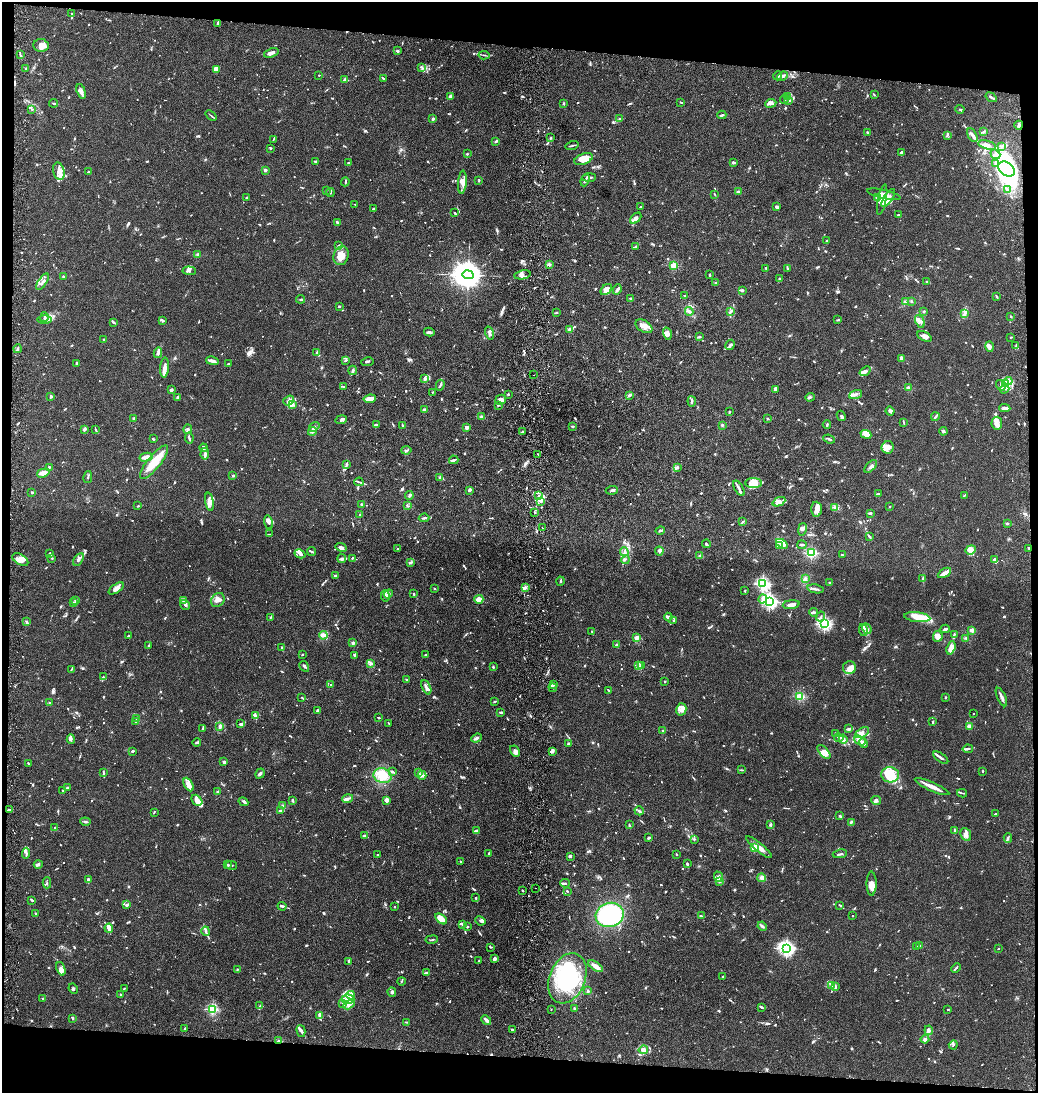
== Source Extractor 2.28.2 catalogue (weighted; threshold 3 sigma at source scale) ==
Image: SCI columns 158-4298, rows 9-4370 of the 4500 x 4376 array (HDU 1 of 3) = the unmasked area's bounding box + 8 px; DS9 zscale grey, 4 x 4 block average (1 PNG px = mean of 4 x 4 image px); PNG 1040 x 1095 px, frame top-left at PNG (2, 2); each listed source drawn as its Kron ellipse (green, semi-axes under 4 px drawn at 4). Shown black and unused: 9% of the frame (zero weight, under 5 of 10 exposures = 3% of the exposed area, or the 3 px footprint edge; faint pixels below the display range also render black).
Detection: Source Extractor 2.28.2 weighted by HDU 2 'WHT'. Background 0.0206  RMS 0.0018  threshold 0.00729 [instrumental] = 3 sigma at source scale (4.09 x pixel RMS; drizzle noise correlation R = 1.36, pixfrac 0.8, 0.05/0.05 arcsec/px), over >= 5 px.
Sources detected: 1594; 5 too faint to see at this stretch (4 x 4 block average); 6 inside a brighter object's white glare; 22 cosmic-ray / hot-pixel residue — neither listed nor drawn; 97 coinciding with a brighter row at this scale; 180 inside a brighter listed object's ellipse — not listed separately; of the other 1284, all 500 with FLUX_AUTO >= 0.853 (the completeness limit of this list) listed and drawn (784 fainter detections not listed), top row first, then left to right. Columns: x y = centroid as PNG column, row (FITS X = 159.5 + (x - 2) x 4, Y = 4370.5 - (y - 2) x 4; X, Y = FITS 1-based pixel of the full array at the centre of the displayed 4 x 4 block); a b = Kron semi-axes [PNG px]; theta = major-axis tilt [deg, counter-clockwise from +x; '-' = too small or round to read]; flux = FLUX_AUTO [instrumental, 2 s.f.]
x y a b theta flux
72 14 3 2 - 1.4
218 23 4 2 - 1.2
41 45 8 6 -7 6.9
397 51 2 2 - 8.4
271 53 7 3 19 5.4
20 55 3 2 - 1
484 55 5 2 - 1.3
421 67 4 2 - 1.2
26 68 2 2 - 1
216 69 4 3 - 8.5
319 75 2 2 - 0.97
778 76 4 2 - 2.8
783 76 5 3 - 2.4
383 78 4 2 - 1.4
345 79 3 2 - 3.2
81 91 7 4 -74 4.1
874 95 3 2 - 0.89
450 96 4 2 - 2.5
787 96 3 2 - 1.4
991 97 6 2 -35 1.8
784 99 5 2 - 1.1
788 100 4 3 - 1.8
681 102 3 2 - 1.1
54 103 4 2 - 1.4
564 103 3 2 - 1
771 103 5 3 - 2.7
32 109 3 2 - 1.5
960 109 4 2 - 0.99
722 115 4 2 - 1.6
211 116 6 2 -38 1.1
433 119 3 2 - 1.3
619 119 3 2 - 1.2
1019 125 4 2 - 2.5
867 132 2 2 - 2
983 132 2 2 - 0.85
947 135 3 2 - 0.9
972 135 7 3 -61 3.5
551 138 3 2 - 0.86
273 140 4 2 - 0.95
495 142 3 2 - 1.5
572 145 7 2 15 1.6
987 145 9 3 -15 4.2
1002 146 4 2 - 1.1
271 148 3 2 - 0.98
901 152 4 3 - 1.8
467 154 2 2 - 1.4
995 154 5 3 - 2.9
583 159 9 5 21 19
315 161 4 2 - 1.1
348 163 3 2 - 1.2
733 163 3 2 - 2.6
996 164 3 2 - 1.2
1006 169 9 6 -39 67
265 170 2 2 - 11
59 171 9 5 -76 6.6
88 171 2 2 - 1.4
589 177 7 2 3 2.6
585 180 6 2 66 3.9
479 181 3 2 - 0.92
345 182 4 2 - 1.3
462 182 12 4 85 5.4
326 190 2 2 - 1.2
1008 190 4 2 - 1.6
330 192 4 2 - 1
738 192 2 2 - 11
715 194 2 2 - 1
884 194 17 4 -13 7
878 197 3 3 - 1.9
247 198 3 2 - 1.5
888 198 10 4 57 8.5
882 200 15 3 78 6.7
355 204 2 2 - 1
640 207 2 2 - 0.92
777 207 2 2 - 4.9
374 209 3 2 - 1.7
455 213 3 2 - 1.7
898 215 3 2 - 1.4
636 218 7 4 43 6.3
337 222 2 2 - 2.3
827 241 2 2 - 0.97
339 245 4 2 - 1.1
636 246 3 2 - 1.3
198 255 2 2 - 15
341 256 10 7 73 11
549 264 3 2 - 1.5
673 266 2 2 - 59
766 268 2 2 - 0.95
787 269 3 2 - 1.1
189 271 7 4 -4 3.2
468 275 5 4 - 2500
522 275 8 4 11 4.3
710 275 3 2 - 1.4
63 277 2 2 - 7.1
779 278 2 2 - 0.96
927 281 3 2 - 0.98
43 282 9 2 56 2.6
716 283 2 2 - 6.8
606 289 6 4 46 8.8
617 289 5 3 - 2
742 290 4 2 - 2.1
684 296 4 2 - 0.9
996 296 3 2 - 0.88
630 298 2 2 - 1.6
301 299 4 2 - 1.9
911 301 2 2 - 1.1
906 302 3 3 - 1.7
339 306 2 2 - 1.8
689 311 4 3 - 2.2
924 311 3 2 - 0.89
556 312 2 2 - 1.1
730 312 3 3 - 1.5
965 313 4 3 - 2.9
1011 316 2 2 - 1.1
44 317 5 2 - 2.1
45 320 7 2 0 2.3
163 320 4 2 - 1.1
838 320 3 2 - 1.3
920 321 7 4 -64 3.9
113 322 4 2 - 2.1
644 326 9 5 -30 8.4
570 329 4 2 - 5.8
429 332 5 3 - 2
489 333 6 3 -74 2.2
667 334 6 4 -74 3.9
924 336 7 4 -28 4.6
699 337 3 2 - 1.2
1011 337 3 2 - 0.89
104 339 2 2 - 1.1
730 345 5 2 - 1.6
989 346 5 2 - 2.8
1016 346 3 2 - 1
18 349 4 2 - 1.2
317 352 4 3 - 1.6
158 353 5 3 - 2.2
901 359 4 2 - 3.7
346 360 3 2 - 1.2
212 361 6 2 -13 6.1
367 362 6 2 9 1.2
76 363 3 2 - 1.4
228 364 3 2 - 1.3
164 367 10 4 86 6.2
353 370 4 2 - 1.3
865 371 6 3 38 3.9
533 375 2 2 - 13
424 379 3 2 - 1
1008 381 4 3 - 2.3
1006 384 4 3 - 3.6
440 385 5 2 - 1.5
1001 385 5 2 - 1.6
343 387 2 2 - 0.9
908 388 2 2 - 17
776 389 4 3 - 3.5
1005 389 5 3 - 2.6
171 390 3 3 - 2.1
433 392 3 2 - 1
508 394 2 2 - 1.6
856 394 7 3 21 2.9
629 395 3 2 - 2.3
51 396 2 2 - 3.4
177 397 3 2 - 1.2
810 397 4 2 - 1.3
370 399 6 3 7 10
501 400 5 4 - 5
289 401 6 4 37 3.8
692 401 5 2 - 2.1
293 404 3 3 - 1.6
499 405 2 2 - 0.86
1005 408 6 4 -7 3.1
424 410 3 2 - 1.2
890 411 4 3 - 3.1
729 412 2 2 - 1.1
841 416 5 3 - 1.6
481 417 3 2 - 1.3
935 417 4 2 - 3.1
134 418 3 2 - 2.4
767 419 2 2 - 0.93
341 420 6 3 9 2.7
903 422 4 2 - 0.94
997 423 6 5 - 5.4
376 424 3 2 - 1.3
722 425 3 2 - 1.1
827 425 4 2 - 1.3
402 426 3 2 - 1.3
573 426 3 2 - 0.89
314 427 5 2 - 1.8
467 428 4 3 - 2.3
84 429 3 2 - 2.2
188 429 4 2 - 2.4
96 430 4 2 - 0.97
312 431 4 4 - 2.6
943 431 4 2 - 2.5
523 432 4 2 - 1.6
866 434 5 4 - 6.3
189 438 5 2 - 1.7
153 439 2 2 - 1.9
829 439 6 2 -21 1.8
888 447 6 6 - 5.8
204 448 4 2 - 1.5
406 450 5 2 - 1.4
205 454 6 2 87 2.3
538 454 2 2 - 0.91
146 457 6 2 12 7.8
454 460 5 2 - 1.8
154 462 21 6 51 24
347 465 3 2 - 0.88
871 466 8 3 49 3.1
49 467 2 2 - 1.4
677 467 4 2 - 1.2
43 473 6 3 17 5.7
233 475 3 2 - 1.2
88 477 6 2 78 1.3
440 478 3 3 - 1.8
359 482 4 2 - 1.3
753 483 8 5 -1 6.3
739 488 8 2 -58 3.2
470 490 4 2 - 2.6
612 490 6 2 6 2.2
32 492 3 2 - 1.4
879 494 4 2 - 0.96
409 495 4 2 - 1.4
964 495 4 2 - 1
538 496 3 2 - 1.3
541 501 3 2 - 1.7
209 502 9 4 -80 6.1
779 502 7 4 24 3.7
362 504 2 2 - 7.7
138 506 2 2 - 1
407 506 3 2 - 0.95
890 506 2 2 - 1.6
835 507 2 2 - 1.6
817 509 7 5 -87 5.7
535 513 2 2 - 0.92
870 513 3 2 - 1.3
360 515 2 2 - 1.2
424 518 5 2 - 2.3
269 522 7 3 -76 2.5
742 522 4 2 - 1
1007 523 3 2 - 1.9
542 528 2 2 - 7.4
802 529 6 3 79 2.2
660 530 4 2 - 1.2
269 534 3 2 - 0.91
870 537 4 2 - 1.1
706 544 4 2 - 1.9
782 544 6 3 -33 4.1
802 545 4 2 - 1.7
780 546 3 2 - 1
341 547 5 3 - 3.4
1029 548 2 2 - 1.1
398 549 3 2 - 0.96
971 550 5 4 - 3.7
312 551 4 2 - 2.4
659 551 4 2 - 1.6
624 552 4 2 - 1.3
50 553 3 2 - 1.4
811 553 2 2 - 100
300 554 5 4 - 3.5
842 555 3 2 - 1.1
700 556 4 3 - 2
52 558 2 2 - 0.92
342 558 5 3 - 1.7
352 558 3 2 - 1.1
20 559 9 5 -33 6.9
78 559 7 3 60 3.7
994 559 4 3 - 2.6
625 560 4 2 - 1.1
411 563 3 2 - 1.5
944 573 7 3 30 7.5
335 576 2 2 - 3.4
805 578 3 2 - 2.6
923 579 4 2 - 1.3
560 581 4 2 - 0.99
830 583 2 2 - 1
763 584 2 2 - 190
525 587 3 2 - 1.1
116 588 9 3 34 4.9
434 588 2 2 - 1
815 589 8 2 -11 2.8
745 591 2 2 - 1
388 594 5 2 - 2
414 594 3 2 - 1.1
385 596 6 2 -85 2
479 599 5 3 - 7.3
763 599 4 3 - 2.6
76 600 3 2 - 1.1
183 600 3 2 - 0.87
218 600 8 6 54 6.3
769 601 3 2 - 260
73 603 2 2 - 2.9
185 605 5 3 - 2.1
791 605 8 2 7 6.1
814 612 4 2 - 1.3
270 617 4 2 - 0.98
668 617 4 2 - 4
821 617 5 2 - 1.4
917 617 13 5 -6 13
673 621 2 2 - 2.2
27 622 3 2 - 1.1
824 624 2 2 - 170
867 629 5 2 - 1.8
945 629 4 2 - 2.2
863 630 6 3 -81 2.7
972 630 2 2 - 21
592 631 2 2 - 1.3
323 635 4 2 - 2.1
954 635 4 2 - 1.4
128 636 3 2 - 1.1
938 636 5 4 - 6
637 638 2 2 - 18
966 638 3 2 - 1.1
353 643 2 2 - 11
616 645 3 2 - 1.5
148 646 3 2 - 0.88
281 647 4 2 - 1
951 648 7 3 71 11
302 654 2 2 - 1.9
354 655 3 2 - 1.1
426 655 3 2 - 1.6
370 664 3 2 - 1.2
641 665 3 2 - 1
304 666 6 2 -58 1.6
638 666 3 2 - 1.9
493 667 3 2 - 0.92
849 668 6 6 - 7.1
71 670 4 2 - 0.86
103 677 2 2 - 0.97
406 679 3 2 - 0.92
665 682 2 2 - 1.2
331 685 2 2 - 0.92
553 685 3 2 - 1.2
426 687 8 2 -66 2.8
553 688 4 2 - 1.5
608 690 3 2 - 0.96
800 696 2 2 - 74
302 697 2 2 - 0.87
946 697 3 2 - 0.98
1001 697 10 2 -65 3.3
495 701 3 2 - 1.2
50 703 2 2 - 3.4
681 709 6 5 - 4.7
317 710 2 2 - 1.9
501 712 3 2 - 1.7
973 714 2 2 - 1
255 715 4 3 - 1.9
379 718 3 2 - 0.95
136 719 3 2 - 3.1
135 722 3 2 - 0.91
933 722 3 2 - 1.2
389 723 2 2 - 0.86
241 724 4 2 - 3
969 726 2 2 - 21
220 727 2 2 - 2.9
203 728 4 2 - 1.7
848 728 3 2 - 0.99
663 731 2 2 - 0.97
862 732 7 4 29 4.2
836 733 2 2 - 0.91
476 738 5 2 - 1.7
839 738 5 3 - 2
71 739 4 2 - 2.1
843 739 4 3 - 7.3
860 740 6 3 -37 3
197 742 4 2 - 1.5
568 743 3 2 - 1.6
863 743 5 4 - 5
968 749 5 2 - 1.5
133 751 3 3 - 0.98
515 751 6 4 -59 3.6
553 751 3 2 - 3.4
824 752 8 4 -47 13
941 758 9 2 -35 2.9
224 762 3 2 - 2.2
28 763 3 2 - 1.1
742 770 3 2 - 0.86
392 771 3 2 - 1.7
983 771 3 2 - 1.2
418 772 4 2 - 1.5
103 773 4 2 - 1.1
260 774 5 2 - 2.5
422 775 4 2 - 2
890 775 9 7 -4 12
382 776 9 7 -16 19
188 784 7 3 -61 4
68 787 3 2 - 1
932 787 19 3 -24 9
63 790 2 2 - 1.4
217 792 4 2 - 1.1
962 793 5 2 - 1.1
348 799 5 3 - 2.5
197 800 6 4 -49 8.7
292 800 3 2 - 1.7
386 800 4 3 - 3.7
876 800 5 4 - 2.8
243 802 5 2 - 1.6
283 806 3 3 - 1.6
10 809 3 2 - 1.4
281 811 4 2 - 1.3
639 811 4 2 - 2
154 812 3 2 - 0.91
995 814 2 2 - 1.1
840 816 3 2 - 2.5
85 822 5 2 - 1.7
851 822 3 2 - 2.3
629 825 3 2 - 1.4
770 825 3 2 - 1.2
54 828 2 2 - 1
954 830 4 2 - 1.1
477 831 3 2 - 4.1
966 834 7 5 -66 5
365 835 3 2 - 1.1
649 838 3 2 - 3.9
1008 838 4 2 - 1.5
694 839 4 2 - 1
759 847 16 3 -40 8.3
754 848 2 2 - 35
26 853 5 2 - 1.9
489 853 2 2 - 1.3
378 854 2 2 - 1.1
676 854 2 2 - 1.5
840 854 7 2 10 1.4
570 856 4 2 - 1.3
460 861 2 2 - 1.2
38 864 4 2 - 1.6
228 864 3 3 - 1.6
687 864 3 2 - 1.3
231 865 6 2 -8 1.3
718 877 5 4 - 3.3
762 878 4 3 - 2.4
88 879 3 2 - 0.99
720 882 3 2 - 0.95
47 883 5 2 - 1.4
565 883 4 2 - 1.2
872 884 12 5 -89 5.9
535 888 2 2 - 6.1
522 890 2 2 - 1.4
567 891 2 2 - 0.93
476 898 2 2 - 0.95
32 900 3 2 - 1.7
127 905 3 2 - 1.8
840 905 4 2 - 1
282 906 4 2 - 1.4
395 907 2 2 - 0.88
35 914 2 2 - 2
610 915 14 12 14 100
701 916 3 2 - 1
852 916 2 2 - 2
441 919 7 3 -37 14
480 921 5 3 - 2
462 924 3 2 - 1.5
762 926 5 2 - 2.5
467 927 2 2 - 1.5
109 928 4 2 - 6
206 931 5 2 - 1.9
432 939 6 2 10 1
920 945 2 2 - 0.94
491 947 3 2 - 1.1
916 947 2 2 - 1.4
786 948 3 2 - 340
998 949 2 2 - 0.99
494 959 4 3 - 2.8
349 961 4 2 - 1.9
479 961 4 2 - 0.96
595 966 8 3 -34 6.2
956 968 5 2 - 1.7
61 969 7 3 -69 4.1
237 969 2 2 - 1.7
427 973 4 2 - 1.5
723 976 3 2 - 1.1
567 978 26 18 68 85
401 981 4 2 - 1.1
832 986 4 2 - 1.7
835 986 4 2 - 2.2
73 989 5 2 - 1.4
124 989 2 2 - 1.2
588 991 2 2 - 1.6
392 992 5 3 - 2
121 995 2 2 - 1.8
351 995 4 3 - 2.8
43 999 2 2 - 1.3
348 999 6 4 -5 5.9
343 1003 3 2 - 1.2
349 1005 6 3 30 3.6
260 1006 3 2 - 1.3
762 1007 4 2 - 1.2
575 1008 2 2 - 1.9
213 1009 2 2 - 120
551 1009 2 2 - 0.94
948 1010 2 2 - 1.1
320 1016 4 2 - 7.9
72 1018 3 2 - 1.8
486 1020 5 2 - 5.5
407 1022 3 2 - 1
185 1029 3 2 - 1.3
512 1030 3 2 - 1.2
929 1030 5 4 - 3.7
301 1031 6 3 -75 2.3
925 1039 4 3 - 3.1
278 1041 3 2 - 1.6
953 1045 4 2 - 1.2
643 1050 4 3 - 4.7
Overlapping masked pixels (flux is a lower limit): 3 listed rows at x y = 1019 125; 1029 548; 278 1041
Diffuse or blended objects may show on this block-average render without a row.